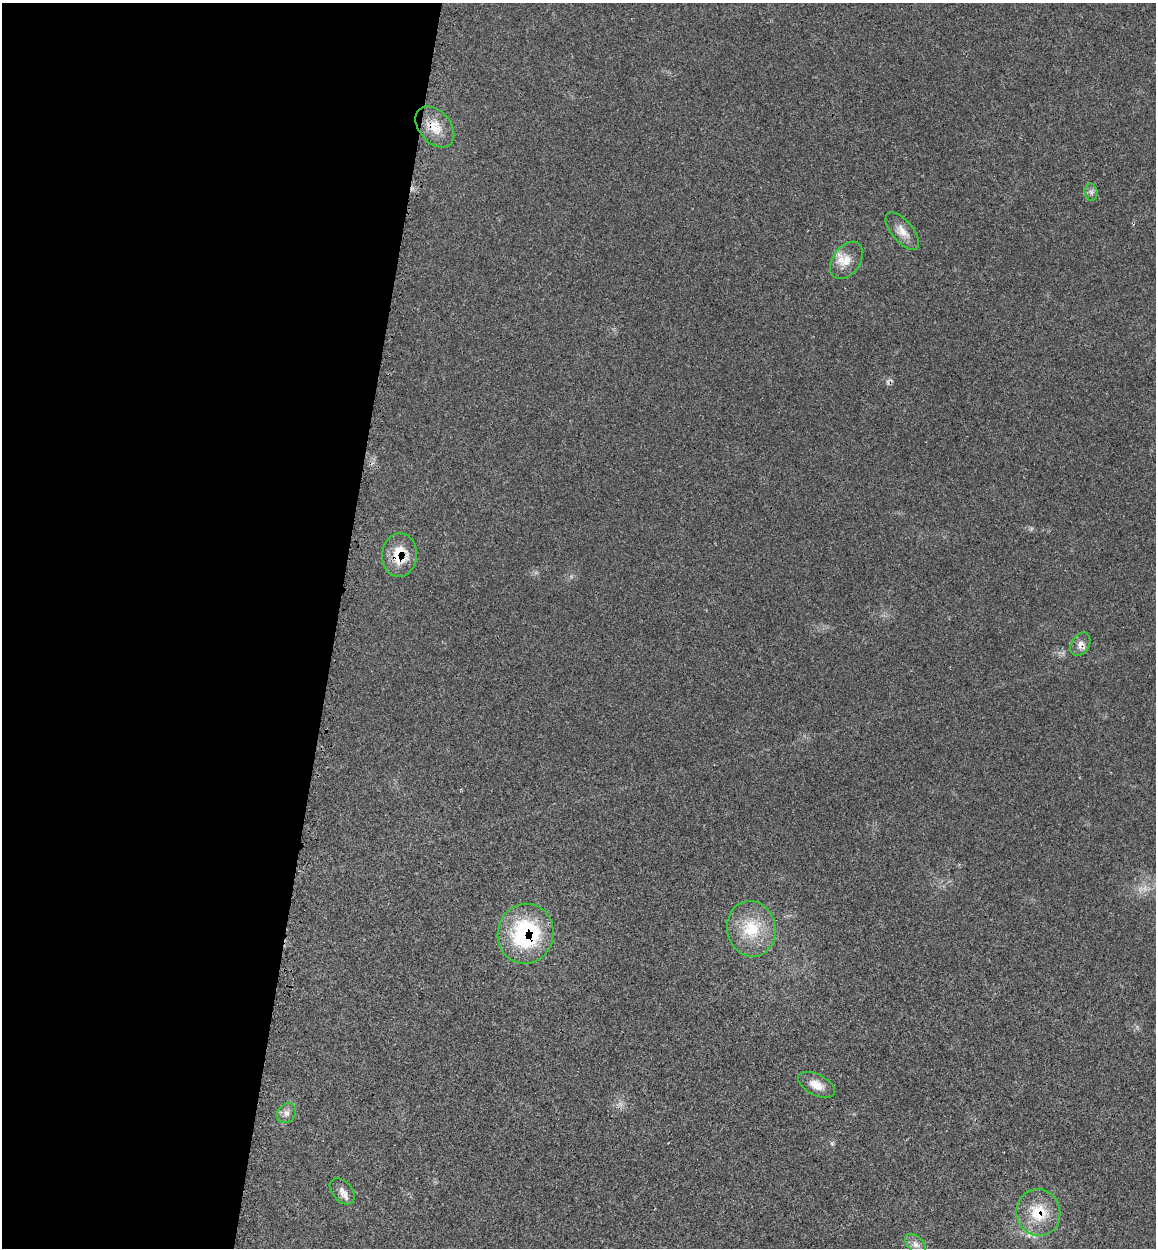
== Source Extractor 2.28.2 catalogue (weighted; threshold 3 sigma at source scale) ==
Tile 5 of 4 x 4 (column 1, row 2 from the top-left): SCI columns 325-1478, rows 2583-3828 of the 5150 x 5164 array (HDU 1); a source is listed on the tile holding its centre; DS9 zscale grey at full resolution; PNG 1158 x 1250 px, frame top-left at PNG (2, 3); each listed source drawn as its Kron ellipse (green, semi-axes under 4 px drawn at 4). Shown black and unused: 29% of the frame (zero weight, under 3 of 4 exposures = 8% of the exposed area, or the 3 px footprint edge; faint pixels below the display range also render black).
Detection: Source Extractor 2.28.2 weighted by HDU 2 'WHT'; one run over the whole footprint, this tile lists its part. Background 0.0213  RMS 0.0033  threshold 0.0149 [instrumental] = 3 sigma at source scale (4.5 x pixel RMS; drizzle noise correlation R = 1.50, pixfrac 1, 0.05/0.05 arcsec/px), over >= 5 px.
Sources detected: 14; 1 cosmic-ray / hot-pixel residue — neither listed nor drawn; the other 13 listed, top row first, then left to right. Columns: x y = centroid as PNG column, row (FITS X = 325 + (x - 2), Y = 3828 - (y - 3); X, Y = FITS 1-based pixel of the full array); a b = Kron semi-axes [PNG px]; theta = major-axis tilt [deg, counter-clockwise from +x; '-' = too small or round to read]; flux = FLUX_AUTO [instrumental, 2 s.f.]
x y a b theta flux
435 127 23 15 -50 6.4
1091 192 8 6 -78 1.1
902 231 23 10 -50 3.5
846 260 21 13 54 4.8
399 555 22 17 85 9.2
1080 644 13 8 58 2
751 929 28 24 -78 13
525 934 30 28 76 36
816 1085 20 10 -27 3.6
286 1113 11 8 46 1.6
342 1191 15 9 -48 2.3
1038 1213 24 22 -77 11
916 1244 13 7 -45 1.8
Overlapping masked pixels (flux is a lower limit): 5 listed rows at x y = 435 127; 399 555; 1080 644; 525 934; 1038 1213